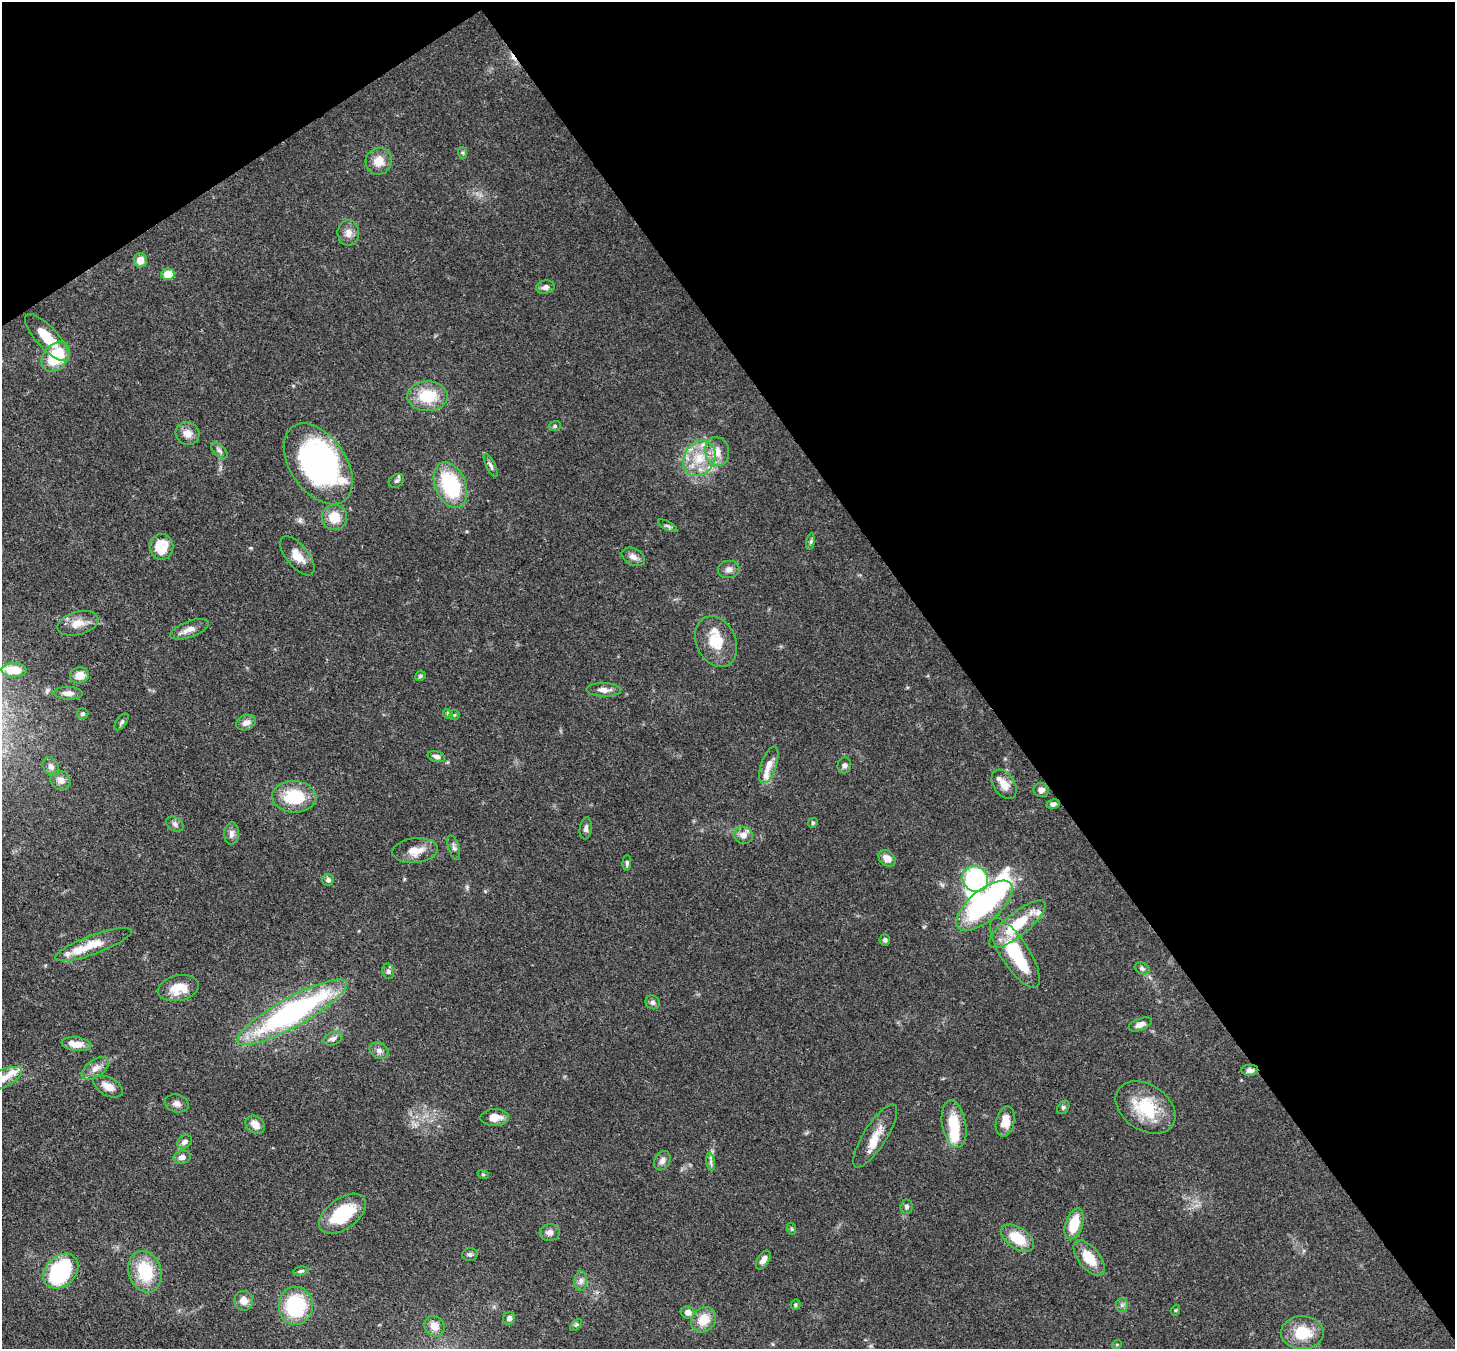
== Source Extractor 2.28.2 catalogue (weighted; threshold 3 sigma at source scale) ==
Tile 3 of 4 x 4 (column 3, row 1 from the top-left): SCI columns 2987-4439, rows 4392-5738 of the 5974 x 5947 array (HDU 1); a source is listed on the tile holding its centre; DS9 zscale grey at full resolution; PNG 1457 x 1351 px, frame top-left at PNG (2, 2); each listed source drawn as its Kron ellipse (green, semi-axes under 4 px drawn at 4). Shown black and unused: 38% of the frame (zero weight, under 3 of 4 exposures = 7% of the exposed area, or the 3 px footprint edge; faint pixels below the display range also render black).
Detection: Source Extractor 2.28.2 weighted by HDU 2 'WHT'; one run over the whole footprint, this tile lists its part. Background 0.0965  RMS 0.004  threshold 0.018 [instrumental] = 3 sigma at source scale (4.5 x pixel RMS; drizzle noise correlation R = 1.50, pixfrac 1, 0.05/0.05 arcsec/px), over >= 5 px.
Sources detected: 128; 5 inside a brighter object's white glare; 1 cosmic-ray / hot-pixel residue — neither listed nor drawn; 8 inside a brighter listed object's ellipse — not listed separately; the other 114 listed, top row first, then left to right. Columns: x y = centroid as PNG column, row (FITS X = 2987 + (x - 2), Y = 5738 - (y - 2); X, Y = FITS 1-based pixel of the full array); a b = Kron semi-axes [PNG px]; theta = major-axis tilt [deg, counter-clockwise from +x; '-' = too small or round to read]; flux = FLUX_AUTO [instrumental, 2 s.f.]
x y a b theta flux
463 153 6 4 -71 0.61
379 161 13 13 - 5.6
348 233 13 11 -90 3.1
140 260 7 6 - 4.2
168 274 7 6 - 6.8
545 287 9 6 11 1.6
47 337 30 10 -48 11
56 357 17 12 51 19
427 396 20 15 0 14
555 426 6 5 - 0.73
188 433 12 11 - 3.8
219 451 10 5 -41 1.2
717 452 14 12 -81 5.4
699 458 19 15 57 11
318 464 45 28 -55 110
491 465 12 4 -64 1.2
396 481 8 6 30 1
450 485 24 15 -67 30
334 517 12 12 - 7.7
668 526 10 3 -29 0.82
811 542 8 4 81 0.8
162 547 13 12 - 12
297 556 23 11 -50 5.3
633 557 12 8 -27 2.5
729 569 11 8 8 2
78 623 21 11 15 5.4
189 629 20 8 20 3.4
716 642 26 19 -65 11
14 670 12 7 -4 10
79 675 9 8 - 4.3
420 676 5 4 - 0.7
604 690 17 6 -2 2.9
68 693 14 6 -1 2.4
83 714 5 5 - 1
448 714 5 4 - 0.54
454 715 5 5 - 0.52
122 722 9 5 53 1
246 723 10 7 23 2.6
436 756 9 5 -14 1.4
769 765 19 7 71 4.1
844 765 8 6 76 1.4
51 766 10 7 -55 1.9
60 780 10 9 - 2.8
1004 784 16 10 -56 4.1
1041 790 7 7 - 2
294 797 22 16 -2 18
1053 804 7 5 14 1.2
813 823 5 4 - 0.56
175 824 9 6 -35 1.3
586 828 11 6 82 1.4
231 833 11 7 85 1.9
743 835 9 8 - 3
454 847 13 5 -73 1.4
415 851 23 12 6 6
887 858 9 7 -40 3.5
627 863 8 4 86 0.89
975 879 13 12 - 62
328 880 6 5 - 1.2
984 906 34 15 40 52
1017 924 35 11 39 18
885 940 6 5 - 0.94
93 945 40 9 20 9.8
1015 953 41 14 -57 27
1142 968 8 5 -29 0.96
388 971 8 6 -77 1
178 988 21 12 12 9
653 1002 7 6 - 1.2
292 1012 62 15 29 96
1140 1024 12 6 22 2.1
333 1038 10 6 22 1.8
76 1044 15 7 -7 5.9
379 1051 10 8 -27 1.7
95 1068 15 8 35 3.2
1250 1070 8 5 2 1.6
2 1079 22 8 25 6.2
108 1086 16 9 -28 4.1
177 1103 12 8 -16 2.1
1063 1107 7 5 50 0.92
1146 1107 32 23 -33 19
495 1117 14 8 3 4.3
1005 1121 15 9 77 5.8
954 1124 24 12 -80 13
255 1125 10 8 -40 3.7
875 1136 36 11 57 7.1
185 1142 8 6 34 1.6
182 1157 9 6 12 2.1
662 1161 10 7 60 2
711 1162 9 4 -82 1.1
483 1174 6 3 -19 0.43
907 1207 7 6 - 1
342 1214 27 15 36 23
1074 1224 16 8 72 11
792 1229 6 4 -71 0.56
550 1232 10 8 7 2
1017 1238 19 10 -34 11
470 1254 7 6 - 1.1
1089 1258 21 10 -51 9
763 1260 10 5 58 2.2
61 1271 20 15 44 42
301 1271 8 4 7 0.85
145 1272 21 16 -72 19
581 1281 10 6 90 1.7
244 1301 10 9 - 3.3
795 1305 5 5 - 0.63
1122 1305 6 6 - 1.1
296 1306 19 17 -90 29
1176 1310 5 3 - 0.42
688 1312 6 6 - 2.4
509 1318 6 6 - 1.5
703 1320 14 11 49 7.9
576 1325 7 4 44 0.8
435 1326 10 9 - 3.8
1302 1333 21 16 0 13
1117 1344 5 3 - 0.35
Overlapping masked pixels (flux is a lower limit): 2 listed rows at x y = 56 357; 1250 1070
Isophote crosses this tile's border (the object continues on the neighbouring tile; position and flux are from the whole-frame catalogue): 1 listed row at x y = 2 1079